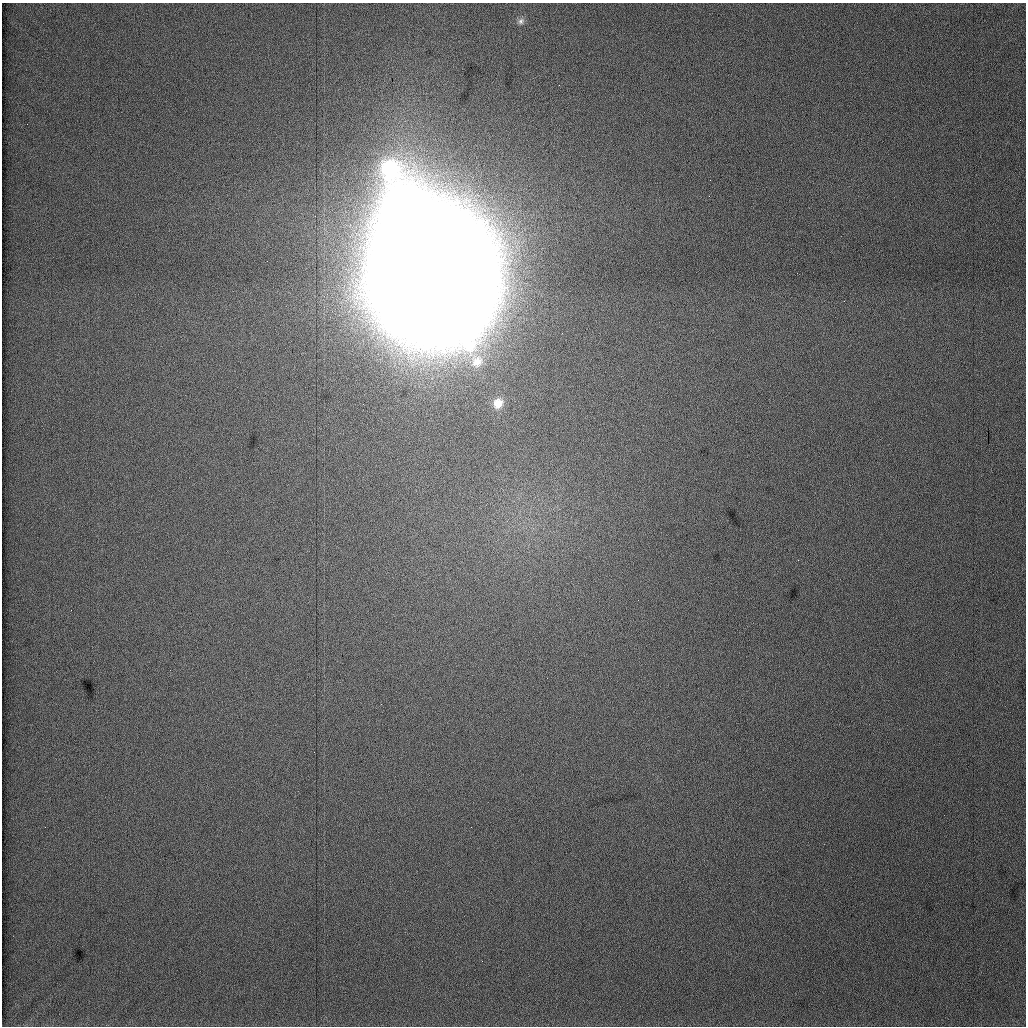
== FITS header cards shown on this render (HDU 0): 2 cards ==
NAXIS1  =                 1024 / length of data axis 1
NAXIS2  =                 1024 / length of data axis 2

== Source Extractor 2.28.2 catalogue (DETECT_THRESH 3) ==
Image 1024 x 1024 px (HDU 0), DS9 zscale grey, 1 PNG px = 1 image px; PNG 1028 x 1028 px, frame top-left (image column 1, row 1024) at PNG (2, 3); no overlay
Background 1250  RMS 9.1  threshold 27.3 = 3 sigma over >= 5 px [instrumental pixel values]
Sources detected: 4; all 4 listed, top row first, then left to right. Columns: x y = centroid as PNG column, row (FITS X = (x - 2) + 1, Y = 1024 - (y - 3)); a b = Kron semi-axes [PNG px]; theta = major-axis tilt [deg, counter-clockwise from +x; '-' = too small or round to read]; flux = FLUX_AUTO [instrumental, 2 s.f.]
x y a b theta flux
521 21 10 8 32 2.8e+03
559 85 2 2 - 1.6e+03
433 275 59 45 -67 5.1e+07
498 403 14 12 54 1.0e+04